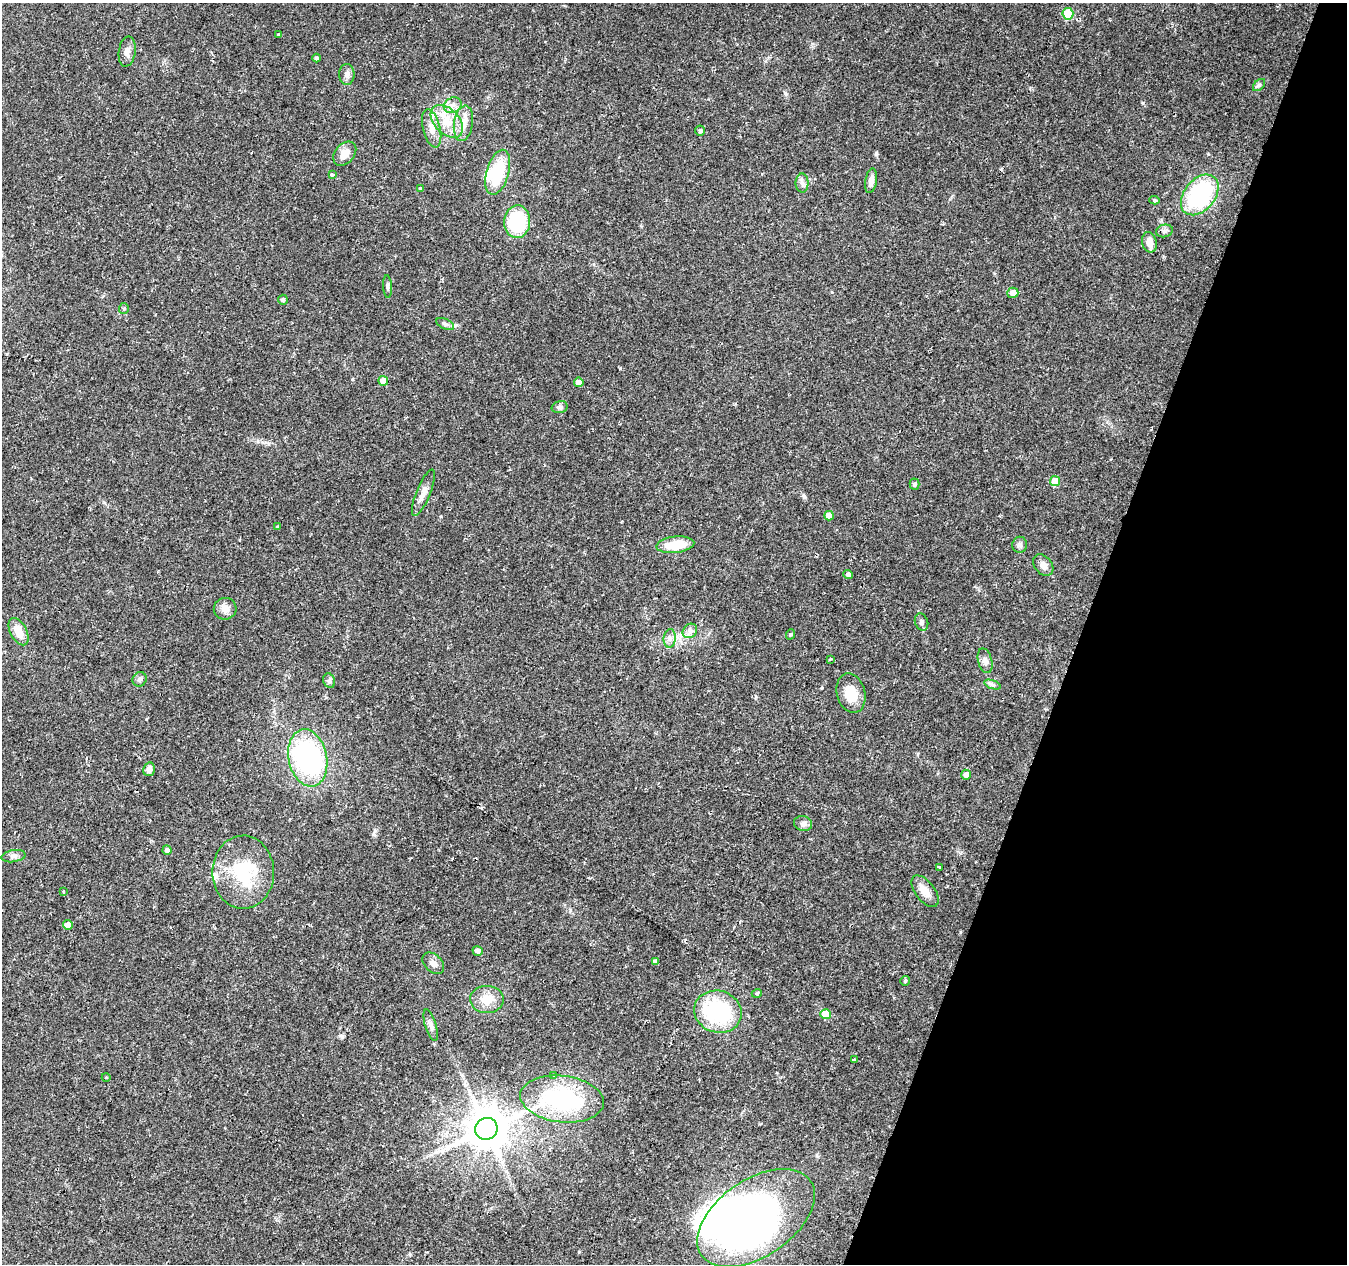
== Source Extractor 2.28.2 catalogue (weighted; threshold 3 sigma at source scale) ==
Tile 8 of 4 x 4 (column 4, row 2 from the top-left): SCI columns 4043-5387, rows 2804-4065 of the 5387 x 5542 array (HDU 1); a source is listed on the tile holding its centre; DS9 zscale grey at full resolution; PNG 1349 x 1266 px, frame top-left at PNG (2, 3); each listed source drawn as its Kron ellipse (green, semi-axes under 4 px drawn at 4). Shown black and unused: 20% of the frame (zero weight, under 2 of 3 exposures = <1% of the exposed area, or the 3 px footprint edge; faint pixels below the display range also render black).
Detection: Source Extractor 2.28.2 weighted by HDU 2 'WHT'; one run over the whole footprint, this tile lists its part. Background 0.0295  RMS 0.0033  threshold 0.015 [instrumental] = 3 sigma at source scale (4.5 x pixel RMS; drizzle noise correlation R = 1.50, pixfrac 1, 0.0396/0.0396 arcsec/px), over >= 5 px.
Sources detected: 82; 3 inside a brighter object's white glare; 1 cosmic-ray / hot-pixel residue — neither listed nor drawn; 1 inside a brighter listed object's ellipse — not listed separately; the other 77 listed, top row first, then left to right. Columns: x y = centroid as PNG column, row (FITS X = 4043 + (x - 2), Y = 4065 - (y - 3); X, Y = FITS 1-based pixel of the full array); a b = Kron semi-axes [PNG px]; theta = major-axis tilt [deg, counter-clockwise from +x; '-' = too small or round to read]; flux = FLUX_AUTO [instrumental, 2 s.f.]
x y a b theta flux
1068 14 6 5 - 15
278 35 3 3 - 1.8
127 52 15 8 82 2.2
317 58 4 4 - 0.69
347 74 10 7 89 1.5
1259 85 7 4 45 0.6
453 105 9 7 32 1.8
447 121 19 12 -46 6.6
463 123 18 9 81 3.5
432 128 19 8 -76 3.2
700 131 5 5 - 0.75
345 154 13 9 48 4
498 172 23 11 74 15
332 175 4 3 - 0.7
871 181 12 5 81 2.2
802 183 9 6 -90 1.2
420 189 4 3 - 0.48
1200 195 23 15 51 34
1154 200 5 4 - 0.46
517 222 16 13 87 19
1164 231 8 6 13 0.99
1149 242 10 7 -76 3.2
388 286 11 4 -87 0.71
1013 293 5 5 - 2.2
283 300 5 4 - 0.78
124 308 5 5 - 0.49
445 324 9 5 -25 0.92
383 381 5 5 - 4.8
579 382 5 4 - 1.9
560 407 8 6 13 0.88
1055 481 5 5 - 8.1
915 484 5 5 - 0.74
423 493 25 7 68 2.7
829 516 5 4 - 2.6
277 527 3 3 - 0.4
675 545 19 8 6 8.6
1020 545 8 7 - 1
1043 565 12 8 -49 1.9
848 574 5 4 - 1.1
225 609 11 11 - 2.5
921 622 9 6 -68 0.99
690 631 8 6 44 1.3
19 632 15 8 -61 4.9
791 634 5 3 - 0.39
670 638 9 6 84 1.3
830 659 4 4 - 0.33
985 661 13 7 -74 1.5
140 679 7 6 - 0.92
329 681 7 6 - 0.84
992 685 9 4 -19 0.7
851 693 20 14 -75 6.6
308 758 29 19 -78 49
149 769 7 5 78 1.6
966 775 5 5 - 1.9
803 824 9 7 -16 1.2
167 850 4 4 - 1.3
13 856 12 6 9 1.2
939 867 3 3 - 0.64
243 872 36 31 -90 19
64 891 3 2 - 0.32
925 891 18 9 -52 3.4
68 925 5 5 - 2.5
478 951 5 4 - 1.3
656 961 4 4 - 1.1
433 963 12 8 -44 1.9
905 981 5 5 - 0.42
757 993 5 3 - 0.35
487 999 17 13 1 5.3
718 1012 24 21 -17 29
826 1014 5 5 - 7.6
431 1025 16 5 -73 1.4
855 1060 4 3 - 0.87
554 1075 4 3 - 0.58
106 1077 4 3 - 0.26
562 1099 42 23 -7 38
486 1129 11 10 - 1300
756 1218 66 38 34 170
Unlisted compact peaks at least as high as the median listed source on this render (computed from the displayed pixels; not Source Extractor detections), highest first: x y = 804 496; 785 93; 1143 103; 822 688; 620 368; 570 910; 352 379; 960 932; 375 831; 579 1252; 342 1036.